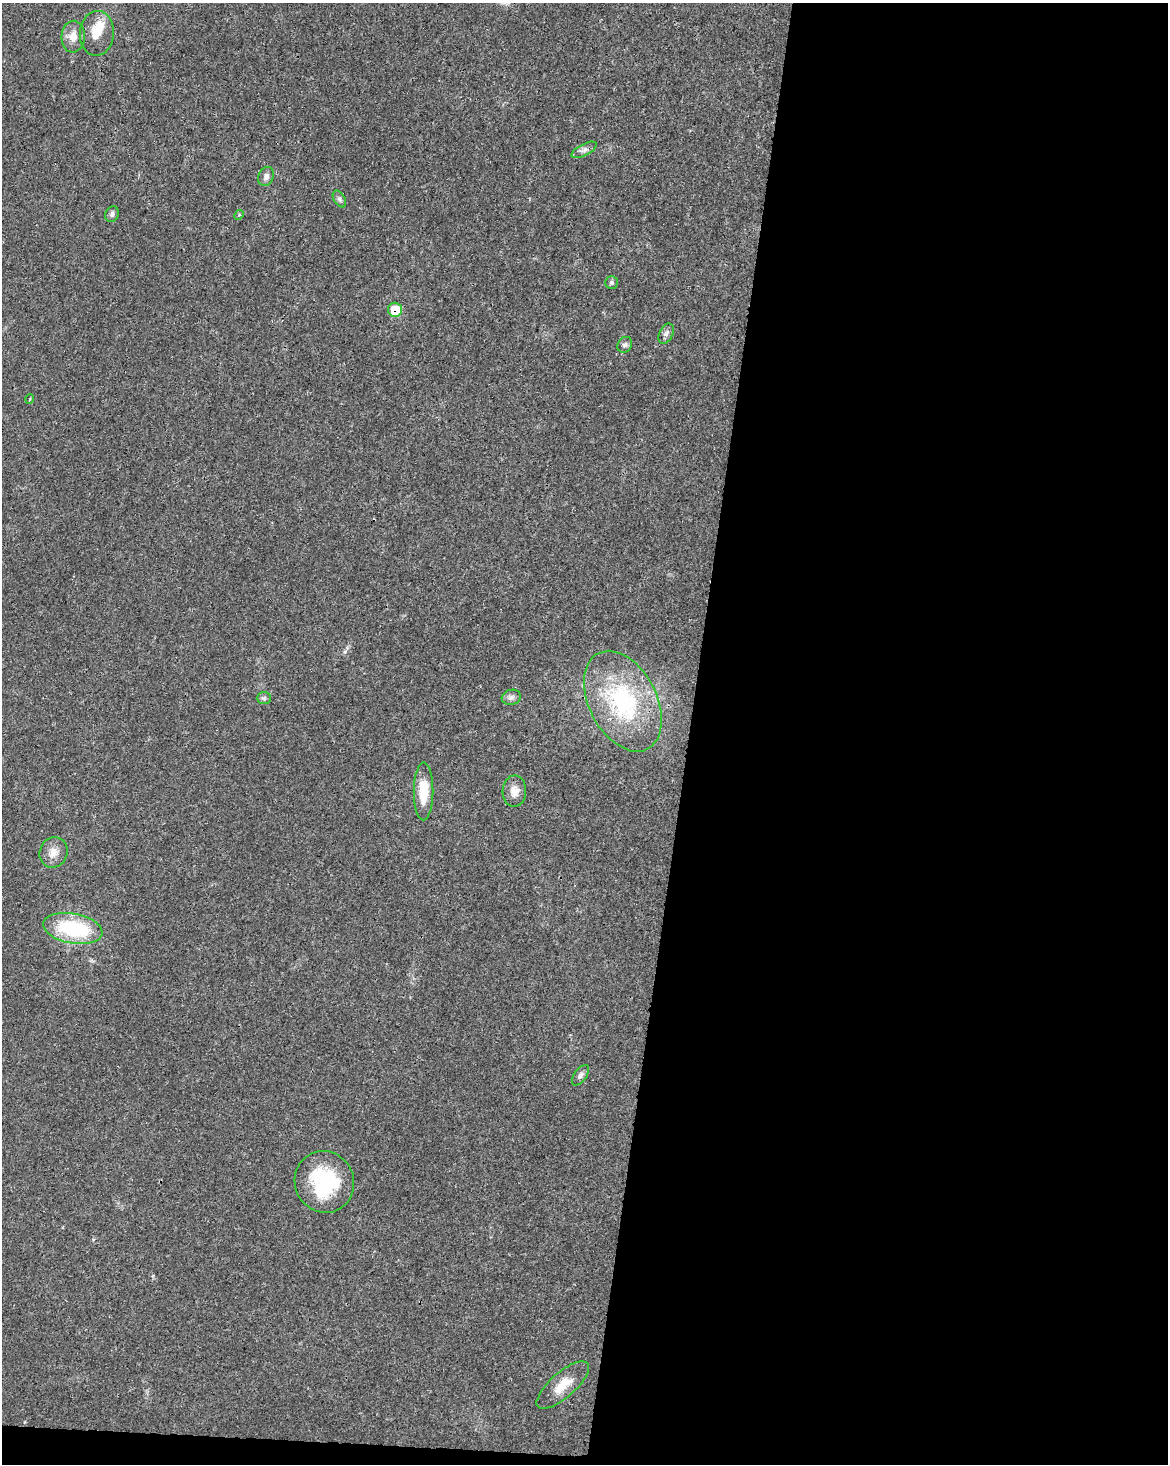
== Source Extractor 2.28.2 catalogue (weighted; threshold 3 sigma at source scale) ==
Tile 12 of 4 x 3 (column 4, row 3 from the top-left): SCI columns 3507-4672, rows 286-1747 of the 4672 x 4898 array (HDU 1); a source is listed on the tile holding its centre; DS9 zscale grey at full resolution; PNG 1170 x 1466 px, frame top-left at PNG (2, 3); each listed source drawn as its Kron ellipse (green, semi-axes under 4 px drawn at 4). Shown black and unused: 42% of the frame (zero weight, under 3 of 4 exposures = <1% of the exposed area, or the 3 px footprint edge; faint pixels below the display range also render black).
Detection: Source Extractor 2.28.2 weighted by HDU 2 'WHT'; one run over the whole footprint, this tile lists its part. Background 0.0187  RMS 0.0031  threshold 0.0138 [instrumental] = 3 sigma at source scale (4.5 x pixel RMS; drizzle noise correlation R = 1.50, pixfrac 1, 0.0396/0.0396 arcsec/px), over >= 5 px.
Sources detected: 23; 1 inside a brighter listed object's ellipse — not listed separately; the other 22 listed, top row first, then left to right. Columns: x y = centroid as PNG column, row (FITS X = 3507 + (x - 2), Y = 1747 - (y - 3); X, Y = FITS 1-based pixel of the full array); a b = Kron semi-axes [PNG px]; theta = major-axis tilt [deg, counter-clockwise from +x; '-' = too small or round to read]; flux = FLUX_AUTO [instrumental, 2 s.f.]
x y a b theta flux
97 33 22 17 85 5.4
73 37 16 11 86 3.2
584 150 14 5 28 1.2
266 176 10 7 70 1.4
339 199 9 5 -59 0.77
112 214 8 6 66 0.91
239 215 5 4 - 0.36
612 282 6 6 - 0.56
395 310 7 7 - 7.9
666 334 11 7 63 1.1
625 345 8 7 - 0.98
30 399 5 3 - 0.23
511 697 9 7 16 1.2
264 698 7 6 - 0.68
623 701 54 34 -63 35
424 791 29 10 90 7.3
514 791 16 12 87 2.7
54 852 15 14 - 3.1
73 929 30 15 -10 24
580 1075 12 6 54 1.1
324 1182 31 29 -65 23
563 1385 33 12 41 6.3
Overlapping masked pixels (flux is a lower limit): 1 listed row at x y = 395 310